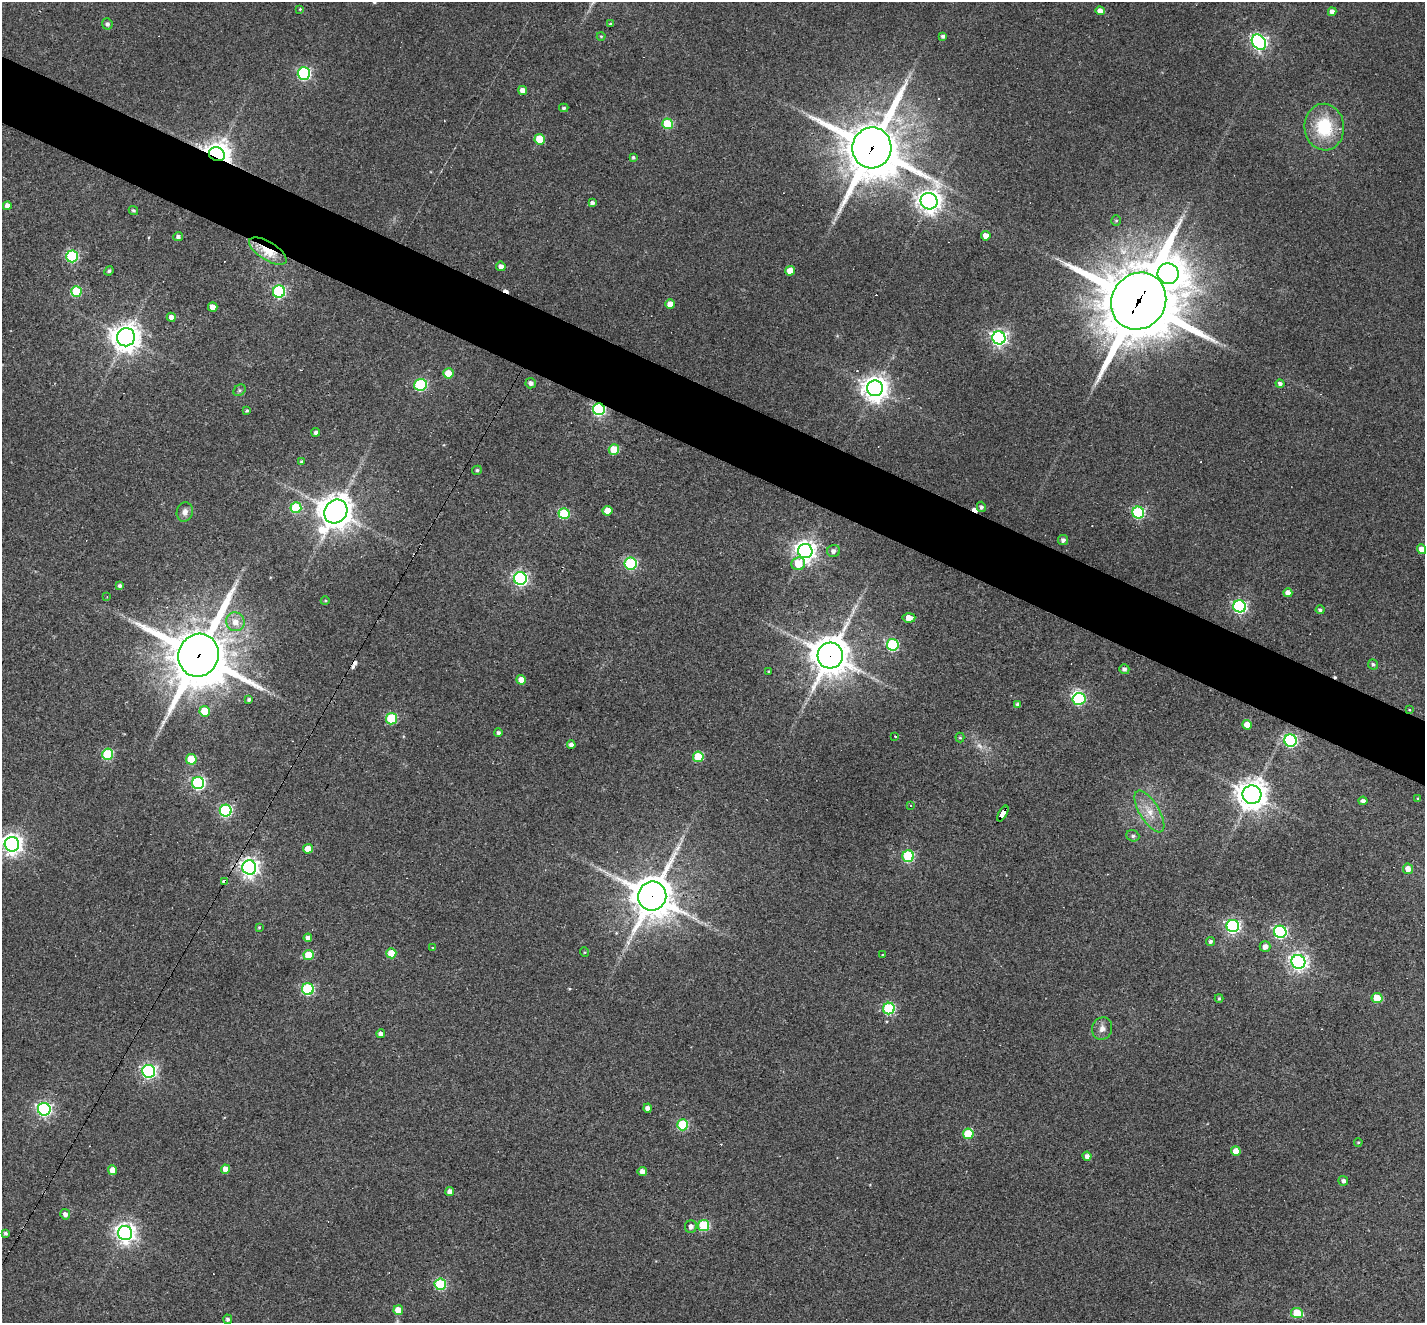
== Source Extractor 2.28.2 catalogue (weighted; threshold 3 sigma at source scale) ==
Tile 11 of 4 x 4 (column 3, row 3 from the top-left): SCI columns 2846-4268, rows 1598-2918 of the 5690 x 5702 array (HDU 1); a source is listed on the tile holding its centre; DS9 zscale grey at full resolution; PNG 1427 x 1325 px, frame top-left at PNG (2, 2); each listed source drawn as its Kron ellipse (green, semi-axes under 4 px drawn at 4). Shown black and unused: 5% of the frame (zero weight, under 3 of 4 exposures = <1% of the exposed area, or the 3 px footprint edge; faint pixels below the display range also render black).
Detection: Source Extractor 2.28.2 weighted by HDU 2 'WHT'; one run over the whole footprint, this tile lists its part. Background 0.0564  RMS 0.0047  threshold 0.0211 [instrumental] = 3 sigma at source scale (4.5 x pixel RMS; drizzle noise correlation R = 1.50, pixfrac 1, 0.05/0.05 arcsec/px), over >= 5 px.
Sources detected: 168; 2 too faint to see at this stretch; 1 inside a brighter object's white glare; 15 cosmic-ray / hot-pixel residue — neither listed nor drawn; the other 150 listed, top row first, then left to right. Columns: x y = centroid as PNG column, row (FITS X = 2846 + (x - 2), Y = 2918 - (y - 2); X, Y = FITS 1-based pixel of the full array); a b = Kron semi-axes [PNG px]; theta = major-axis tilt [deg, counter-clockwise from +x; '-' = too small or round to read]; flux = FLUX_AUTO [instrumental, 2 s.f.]
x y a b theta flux
300 9 4 4 - 0.48
1100 11 4 4 - 3.7
1332 12 4 4 - 2.9
107 24 5 5 - 1.2
610 24 4 3 - 0.46
601 36 4 4 - 0.53
943 36 4 3 - 1.1
1259 42 8 6 -51 150
304 74 6 6 - 85
523 90 4 4 - 3.3
564 108 5 3 - 0.74
667 124 5 5 - 27
1324 127 23 20 -85 23
540 139 5 5 - 16
872 148 20 19 - 2900
217 154 8 6 -22 590
633 157 4 3 - 0.69
929 201 8 8 - 370
592 203 4 4 - 1.6
7 206 4 4 - 2.7
133 211 5 4 - 0.9
1116 221 5 4 - 0.69
986 236 5 4 - 4.3
178 237 5 4 - 1.4
268 251 21 9 -32 13
72 256 6 6 - 59
501 266 5 4 - 2.7
109 271 5 4 - 0.86
790 271 5 5 - 6.4
1168 274 10 10 - 460
76 292 5 5 - 27
279 292 6 6 - 75
1139 301 29 27 55 4700
670 304 5 4 - 5.7
213 307 5 4 - 4.8
171 317 4 4 - 2.9
126 337 9 9 - 620
999 338 6 6 - 170
448 373 5 5 - 10
531 383 5 5 - 1.7
1280 384 4 4 - 1.5
420 385 6 6 - 55
875 388 8 8 - 550
239 390 6 5 - 0.8
599 409 6 5 - 78
247 411 4 3 - 0.67
316 432 4 4 - 1.3
614 450 5 5 - 17
301 461 4 4 - 0.62
477 470 5 4 - 0.9
981 507 5 4 - 1.1
296 508 5 5 - 30
336 511 12 11 - 840
607 511 5 5 - 6.3
185 512 10 8 72 2.6
564 513 5 5 - 33
1138 513 6 6 - 62
1063 540 5 5 - 1.5
1422 549 5 4 - 4.5
805 551 7 7 - 330
833 551 6 6 - 2.1
631 564 6 6 - 60
798 564 7 6 - 9.5
520 578 6 6 - 120
120 586 4 4 - 1.2
1288 593 4 4 - 3.4
107 597 3 3 - 0.29
325 601 4 3 - 0.39
1240 606 6 6 - 100
1320 610 4 4 - 1
909 618 6 4 4 6
235 622 9 9 - 4.8
893 645 6 6 - 51
199 655 22 20 68 3100
830 656 13 12 - 1100
1373 664 5 5 - 1
1124 669 5 5 - 1.5
769 672 3 3 - 0.45
521 680 5 4 - 4.3
249 699 4 4 - 0.97
1079 699 6 6 - 52
1018 705 4 4 - 1.5
1409 710 3 3 - 0.39
205 711 5 5 - 16
391 719 6 5 - 37
1247 725 5 4 - 6.2
498 733 4 4 - 1.3
895 736 3 3 - 6
960 738 5 4 - 0.58
1290 741 6 6 - 81
571 745 4 4 - 1.8
108 754 5 5 - 43
698 757 5 5 - 21
191 759 5 5 - 21
198 783 6 6 - 89
1252 795 9 9 - 710
1418 798 3 3 - 0.42
1363 801 4 4 - 1.8
911 806 3 3 - 0.9
226 811 6 6 - 64
1149 811 24 9 -59 7.7
1003 814 9 4 59 73
1133 836 6 5 - 1.2
12 844 7 7 - 310
308 849 5 5 - 7.2
908 856 6 6 - 48
249 867 7 7 - 240
1408 869 5 5 - 4.2
224 882 4 3 - 4.5
652 896 15 14 - 1500
1233 926 6 6 - 120
259 927 3 3 - 0.42
1280 932 6 6 - 92
308 938 4 4 - 2.2
1210 941 4 4 - 1.3
1265 947 5 5 - 3.1
433 948 4 4 - 0.48
584 952 5 3 - 0.44
391 953 5 5 - 11
309 955 5 5 - 15
882 955 3 2 - 0.77
1298 962 7 6 - 200
308 989 6 5 - 56
1219 998 4 3 - 0.67
1377 998 5 5 - 15
889 1008 6 6 - 53
1102 1028 11 10 - 2.8
381 1034 4 4 - 2
149 1071 6 6 - 130
647 1108 4 4 - 1.9
44 1109 6 6 - 120
683 1125 5 5 - 33
968 1134 5 5 - 21
1358 1142 4 3 - 0.51
1236 1151 5 4 - 5.8
1087 1156 4 4 - 2.2
225 1169 4 4 - 4
112 1170 5 4 - 5.5
642 1172 4 4 - 2.6
1343 1181 5 5 - 1.6
450 1192 4 4 - 2.6
65 1214 5 5 - 2.3
704 1226 5 5 - 42
691 1227 6 6 - 2.1
5 1233 4 3 - 0.91
125 1233 7 7 - 290
440 1284 6 5 - 48
398 1310 5 5 - 8.9
1297 1313 6 5 - 19
228 1319 5 4 - 1.3
Overlapping masked pixels (flux is a lower limit): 11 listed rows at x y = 872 148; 217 154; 268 251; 1139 301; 599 409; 199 655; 830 656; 1003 814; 249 867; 224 882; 652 896
Isophote crosses this tile's border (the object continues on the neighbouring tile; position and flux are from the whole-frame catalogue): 1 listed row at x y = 12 844